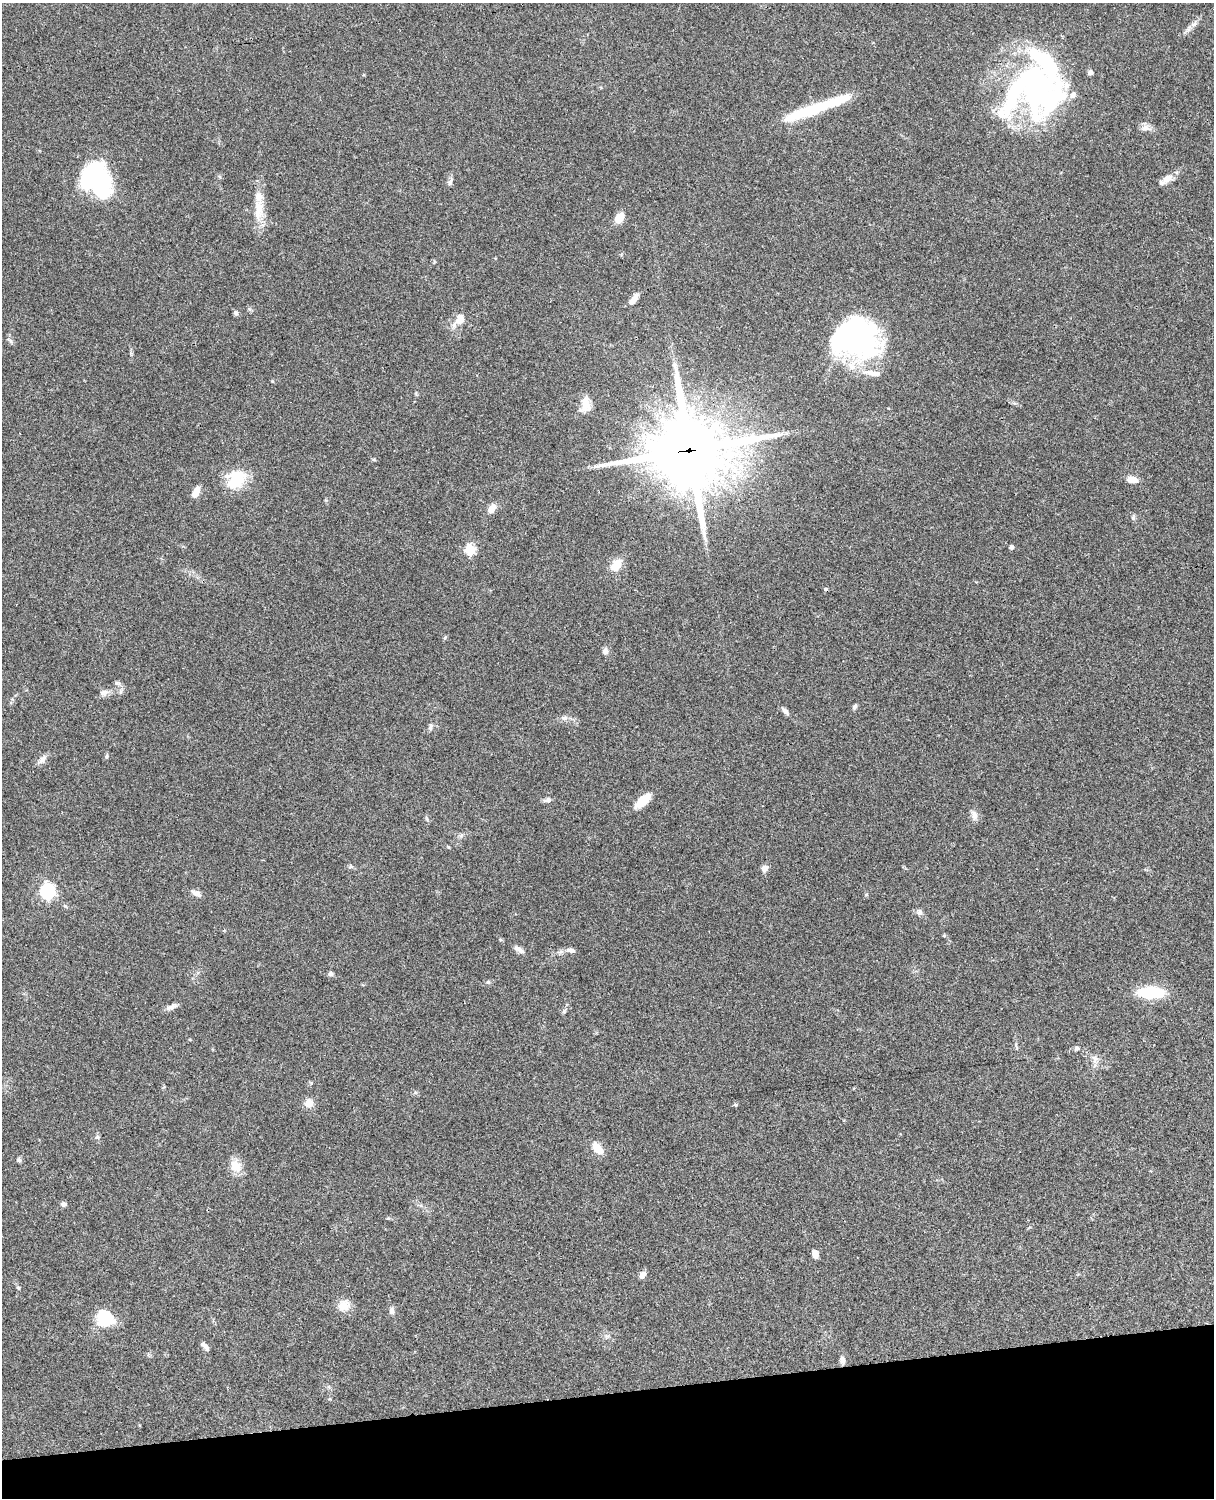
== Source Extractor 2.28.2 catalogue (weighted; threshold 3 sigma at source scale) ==
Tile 10 of 4 x 3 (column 2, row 3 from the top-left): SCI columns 1333-2544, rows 277-1772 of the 5088 x 4927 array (HDU 1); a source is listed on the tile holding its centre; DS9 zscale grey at full resolution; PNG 1216 x 1500 px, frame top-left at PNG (2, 3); no overlay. Shown black and unused: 7% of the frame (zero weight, under 3 of 4 exposures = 6% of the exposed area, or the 3 px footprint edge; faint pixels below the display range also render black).
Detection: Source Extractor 2.28.2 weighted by HDU 2 'WHT'; one run over the whole footprint, this tile lists its part. Background 0.0752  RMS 0.0059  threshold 0.0265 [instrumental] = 3 sigma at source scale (4.5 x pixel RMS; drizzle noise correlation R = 1.50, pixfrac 1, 0.05/0.05 arcsec/px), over >= 5 px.
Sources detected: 85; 6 inside a brighter object's white glare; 1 cosmic-ray / hot-pixel residue — not listed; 7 inside a brighter listed object's ellipse — not listed separately; the other 71 listed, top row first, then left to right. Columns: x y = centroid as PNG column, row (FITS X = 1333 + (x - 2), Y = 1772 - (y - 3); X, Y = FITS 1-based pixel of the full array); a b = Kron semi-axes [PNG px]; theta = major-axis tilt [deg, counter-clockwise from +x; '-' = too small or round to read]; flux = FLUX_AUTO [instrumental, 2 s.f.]
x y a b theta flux
1194 24 9 4 37 1.9
1036 89 64 58 -22 180
811 110 54 14 21 27
1145 127 12 7 25 2.9
90 176 38 27 20 60
1166 179 21 8 34 5.3
450 182 9 7 64 1.7
259 210 35 12 85 13
619 218 11 8 62 7.5
633 299 14 6 55 4.1
236 313 7 6 - 1.3
460 319 19 11 51 7.3
852 338 62 36 -23 110
10 340 10 5 -48 1.4
586 404 19 11 86 7.7
689 450 28 26 3 4700
374 460 6 4 -2 0.68
235 480 22 16 49 25
1132 480 11 6 -12 6.4
196 492 13 6 62 5.6
492 508 11 7 55 4.8
1133 518 7 5 77 1.2
1011 547 5 5 - 1.3
470 549 6 5 - 38
616 565 19 12 57 7.6
445 637 6 4 77 0.72
605 651 9 7 88 2.4
117 683 9 5 -18 1.4
103 693 12 8 22 2.9
855 707 8 5 64 1.3
785 711 12 5 -46 2.1
564 718 9 7 29 2
431 727 10 5 79 1.4
107 756 6 4 89 0.79
42 759 15 7 45 3
547 800 11 5 14 1.9
643 800 20 9 43 10
974 815 13 8 -66 3.2
427 819 6 4 -71 0.83
351 866 7 5 10 1.1
764 868 8 7 - 2.8
47 891 7 6 - 120
196 893 15 6 -27 2.7
65 906 6 4 -19 0.75
919 912 9 8 - 2
944 936 6 4 0 0.67
519 949 14 6 -33 2.8
571 950 12 6 -10 2.6
331 974 6 5 - 1.7
488 982 6 6 - 1
1150 992 23 10 0 31
171 1007 15 6 24 2.8
564 1011 8 4 54 1
1077 1048 6 5 - 1.4
1095 1059 13 8 -80 3.4
309 1103 10 9 - 5.4
735 1105 5 5 - 0.96
97 1137 6 5 - 1
598 1149 14 8 -46 9.1
19 1160 6 6 - 1.1
236 1166 17 13 -62 7.5
63 1204 6 5 - 1.8
388 1218 5 4 - 0.64
815 1254 10 6 -75 2.9
642 1275 9 6 54 2.7
18 1288 5 4 - 0.73
344 1305 17 13 21 6.8
392 1310 9 6 -89 2.1
105 1317 19 15 -48 24
203 1345 8 6 -35 2
842 1360 9 6 -79 2.4
Overlapping masked pixels (flux is a lower limit): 2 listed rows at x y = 1036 89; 689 450
Unlisted compact peaks at least as high as the median listed source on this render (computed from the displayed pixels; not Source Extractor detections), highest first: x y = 272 381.